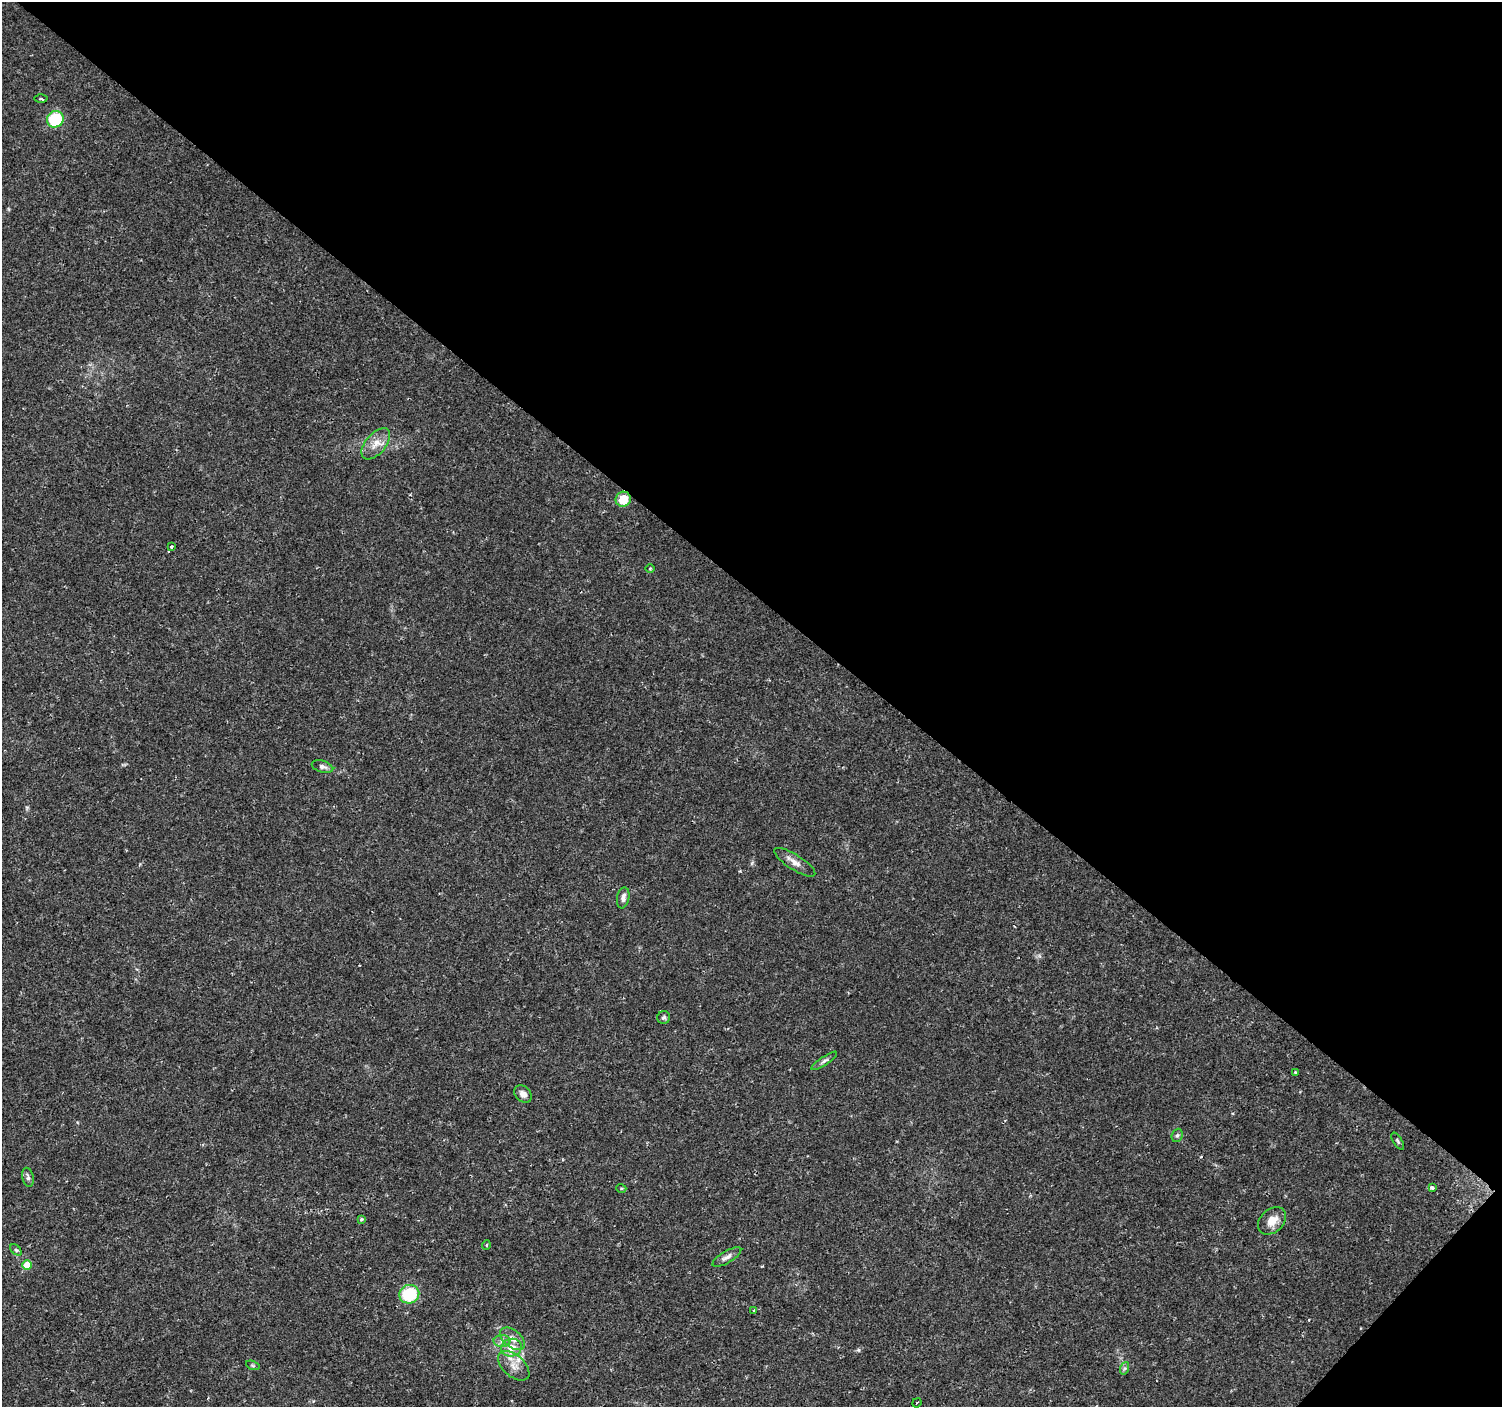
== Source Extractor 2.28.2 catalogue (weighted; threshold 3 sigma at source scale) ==
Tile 8 of 4 x 4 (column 4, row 2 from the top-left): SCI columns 4507-6006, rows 3046-4450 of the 6006 x 6026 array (HDU 1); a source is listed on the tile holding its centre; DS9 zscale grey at full resolution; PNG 1504 x 1409 px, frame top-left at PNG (2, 2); each listed source drawn as its Kron ellipse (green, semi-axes under 4 px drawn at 4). Shown black and unused: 43% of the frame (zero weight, under 2 of 3 exposures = <1% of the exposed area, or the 3 px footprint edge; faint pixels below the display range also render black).
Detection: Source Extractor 2.28.2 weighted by HDU 2 'WHT'; one run over the whole footprint, this tile lists its part. Background 0.0217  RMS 0.0027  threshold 0.0123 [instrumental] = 3 sigma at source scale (4.5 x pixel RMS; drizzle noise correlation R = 1.50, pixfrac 1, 0.0396/0.0396 arcsec/px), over >= 5 px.
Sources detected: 34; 1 cosmic-ray / hot-pixel residue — neither listed nor drawn; the other 33 listed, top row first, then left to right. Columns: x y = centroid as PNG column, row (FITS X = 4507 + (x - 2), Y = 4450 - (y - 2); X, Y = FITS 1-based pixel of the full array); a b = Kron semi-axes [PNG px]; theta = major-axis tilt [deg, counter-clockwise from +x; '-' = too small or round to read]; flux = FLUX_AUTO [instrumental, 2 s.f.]
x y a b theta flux
41 99 6 3 -1 0.39
55 119 8 8 - 14
376 444 18 10 49 3.1
623 499 8 7 - 5.7
171 547 3 3 - 0.6
650 568 5 3 - 0.25
322 767 11 6 -17 0.88
795 862 24 7 -32 2.1
623 898 11 6 79 1.3
664 1017 6 6 - 0.59
824 1061 15 4 34 0.76
1296 1073 3 3 - 0.54
523 1094 10 7 -41 1.5
1177 1135 7 5 67 0.56
1398 1141 9 4 -57 0.57
28 1177 10 5 -79 0.73
621 1188 5 3 - 0.27
1432 1188 4 3 - 1
362 1219 3 3 - 0.46
1272 1221 16 11 42 3.3
486 1245 5 3 - 0.27
16 1250 6 4 -45 0.45
727 1257 16 6 30 1.4
27 1265 5 5 - 4.8
409 1294 10 9 - 13
754 1311 4 4 - 0.32
512 1339 14 8 -39 2
502 1341 8 6 -1 1.1
511 1348 10 8 17 3.1
253 1365 7 4 -20 0.41
514 1366 18 10 -42 3.2
1125 1368 6 4 71 0.55
917 1403 5 2 - 0.21